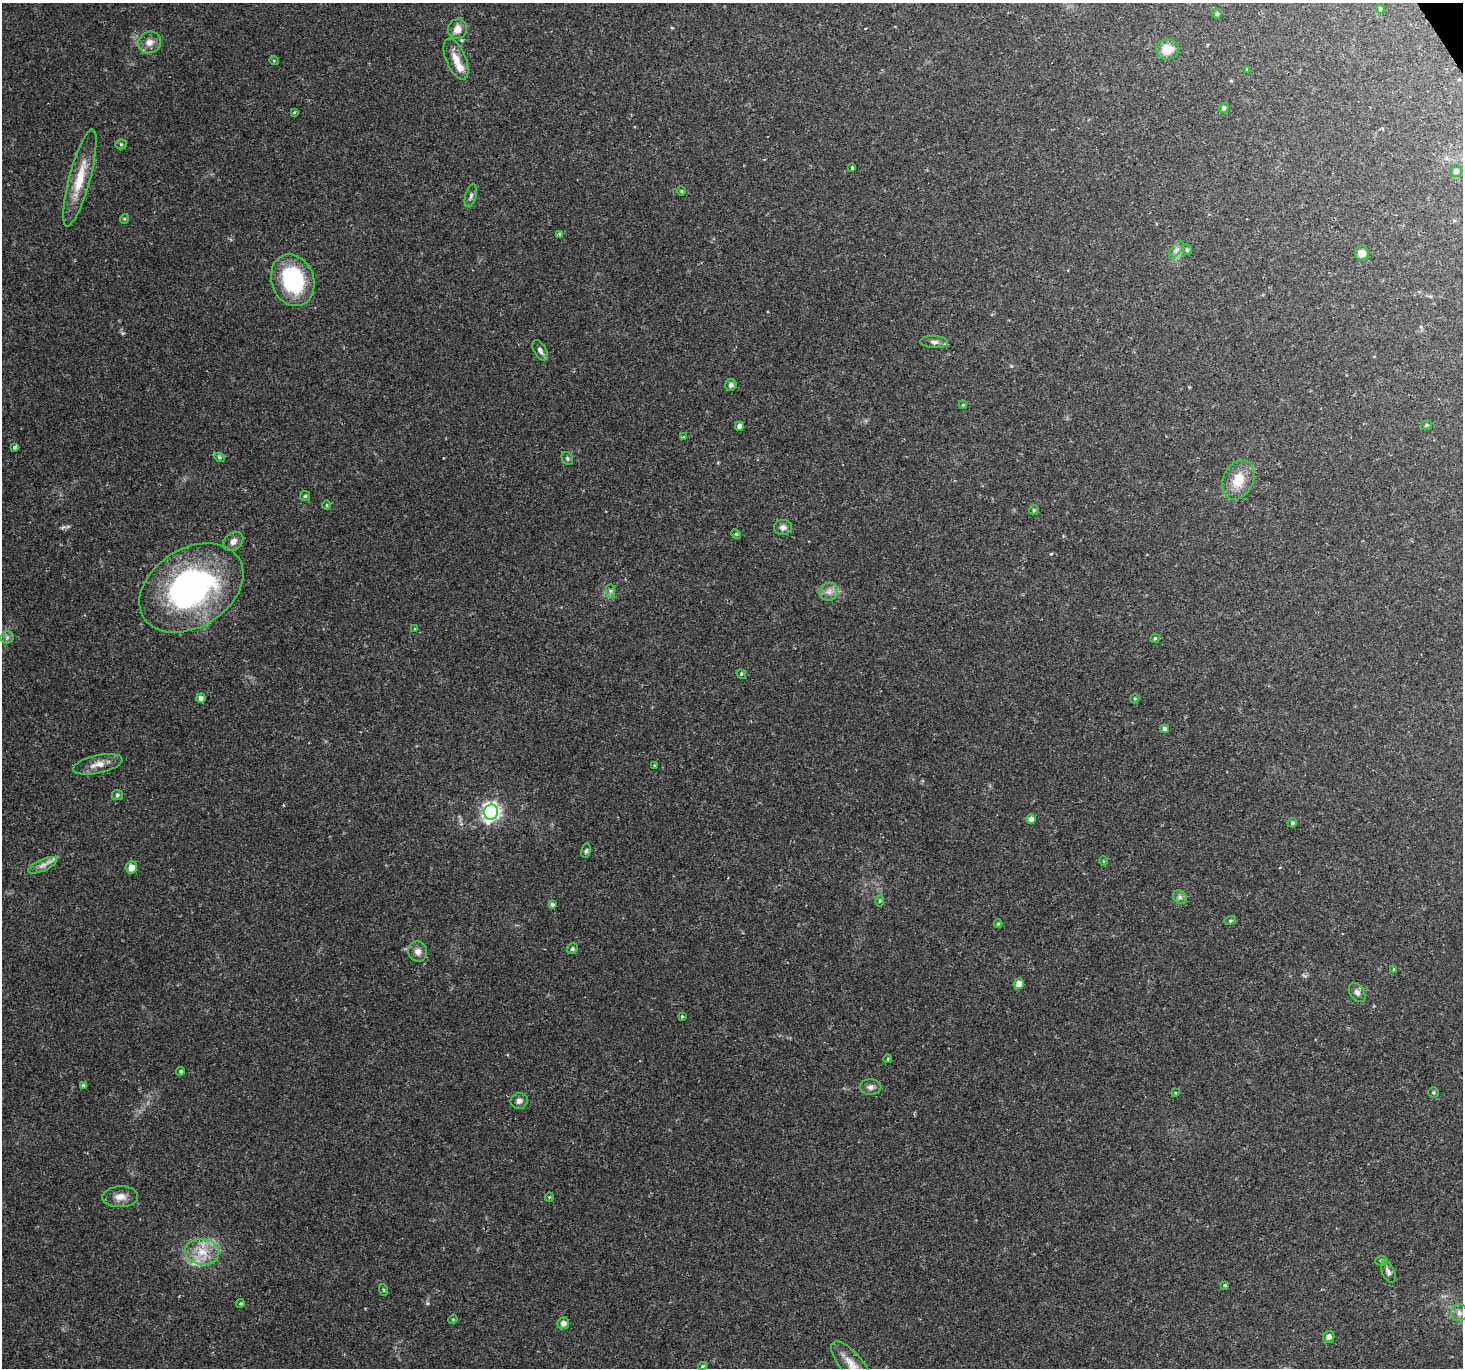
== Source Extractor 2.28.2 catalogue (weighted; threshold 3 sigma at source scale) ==
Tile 10 of 4 x 4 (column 2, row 3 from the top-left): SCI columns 1466-2926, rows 1555-2920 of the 6101 x 5900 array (HDU 1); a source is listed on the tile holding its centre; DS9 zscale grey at full resolution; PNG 1465 x 1370 px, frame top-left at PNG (2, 3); each listed source drawn as its Kron ellipse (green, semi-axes under 4 px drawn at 4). Shown black and unused: <1% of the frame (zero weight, under 2 of 3 exposures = <1% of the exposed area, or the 3 px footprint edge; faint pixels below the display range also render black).
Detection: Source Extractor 2.28.2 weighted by HDU 2 'WHT'; one run over the whole footprint, this tile lists its part. Background 0.0506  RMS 0.0037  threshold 0.0166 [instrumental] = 3 sigma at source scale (4.5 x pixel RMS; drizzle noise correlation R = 1.50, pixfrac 1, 0.0396/0.0396 arcsec/px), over >= 5 px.
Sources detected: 94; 1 cosmic-ray / hot-pixel residue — neither listed nor drawn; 2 inside a brighter listed object's ellipse — not listed separately; the other 91 listed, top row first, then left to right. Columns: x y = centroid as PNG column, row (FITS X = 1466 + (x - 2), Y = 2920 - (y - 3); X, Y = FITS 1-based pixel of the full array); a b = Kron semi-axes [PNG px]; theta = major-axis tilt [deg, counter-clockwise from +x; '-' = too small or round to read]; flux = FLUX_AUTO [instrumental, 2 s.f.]
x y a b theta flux
1380 9 4 3 - 0.66
1217 14 5 4 - 0.7
457 29 10 9 - 2.9
149 42 12 10 30 2.9
1167 49 11 10 - 5.8
456 59 22 10 -68 4.6
274 61 5 3 - 0.31
1247 70 4 3 - 0.41
1224 108 5 4 - 0.88
294 112 4 3 - 0.5
121 144 5 5 - 0.56
852 167 3 3 - 2.2
1456 171 6 5 - 1.8
80 178 50 10 75 11
681 191 5 4 - 0.46
471 196 12 5 74 1.1
124 219 5 3 - 0.33
559 234 3 3 - 0.95
1176 250 10 5 55 1.4
1187 250 5 4 - 0.69
1362 253 7 7 - 3.4
293 280 26 21 -69 33
934 342 14 6 -3 1.6
540 350 11 6 -59 1.4
731 385 6 5 - 1.2
963 405 4 3 - 0.33
1426 425 6 4 22 0.5
739 426 4 4 - 1.6
683 436 3 3 - 0.44
15 447 4 3 - 0.87
220 457 5 3 - 0.6
567 458 7 5 -60 0.7
1238 480 20 15 67 8
305 496 5 5 - 0.56
327 505 5 3 - 0.36
1034 510 5 4 - 0.49
783 527 9 7 4 1.5
736 534 5 4 - 0.47
233 541 11 8 40 2.1
191 588 56 39 32 94
610 591 7 4 -89 0.7
829 592 9 9 - 2.2
415 629 4 3 - 0.34
7 637 6 6 - 0.94
1155 638 5 4 - 0.46
741 674 5 4 - 0.46
201 698 4 4 - 1.4
1135 698 5 3 - 0.35
1164 729 4 4 - 1.2
98 764 25 9 12 3.9
654 765 3 3 - 0.34
117 795 5 5 - 0.79
491 812 8 7 - 130
1031 819 5 5 - 1.8
1292 823 5 4 - 0.73
586 851 7 5 80 0.68
1103 861 5 3 - 0.29
43 865 15 6 25 2.1
131 868 6 5 - 3.6
1180 897 7 6 - 1.1
880 901 6 4 88 0.44
552 904 4 3 - 0.72
1230 921 6 4 18 0.5
998 924 4 4 - 0.41
572 949 6 5 - 0.69
418 952 10 9 - 2.2
1394 969 4 3 - 0.34
1019 984 5 5 - 3.3
1357 993 10 7 -57 1.6
682 1017 3 3 - 0.43
888 1059 4 3 - 0.32
181 1071 4 4 - 0.68
83 1086 4 4 - 0.66
870 1087 11 8 1 1.5
1175 1092 4 2 - 0.34
1433 1092 5 5 - 0.59
519 1101 9 8 - 1.6
120 1197 18 10 3 3.3
549 1197 5 3 - 0.28
202 1252 17 13 -8 7.1
1381 1261 6 5 - 0.68
1388 1272 12 6 -66 1.4
1225 1285 3 3 - 0.66
384 1290 6 3 -71 0.43
240 1303 4 4 - 0.57
1459 1312 8 8 - 1.7
453 1319 5 3 - 0.32
563 1323 6 5 - 2.2
1329 1337 6 5 - 1.7
852 1364 28 11 -49 5.6
703 1366 4 3 - 0.62
Isophote crosses this tile's border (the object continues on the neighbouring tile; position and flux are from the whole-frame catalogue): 1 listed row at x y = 852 1364